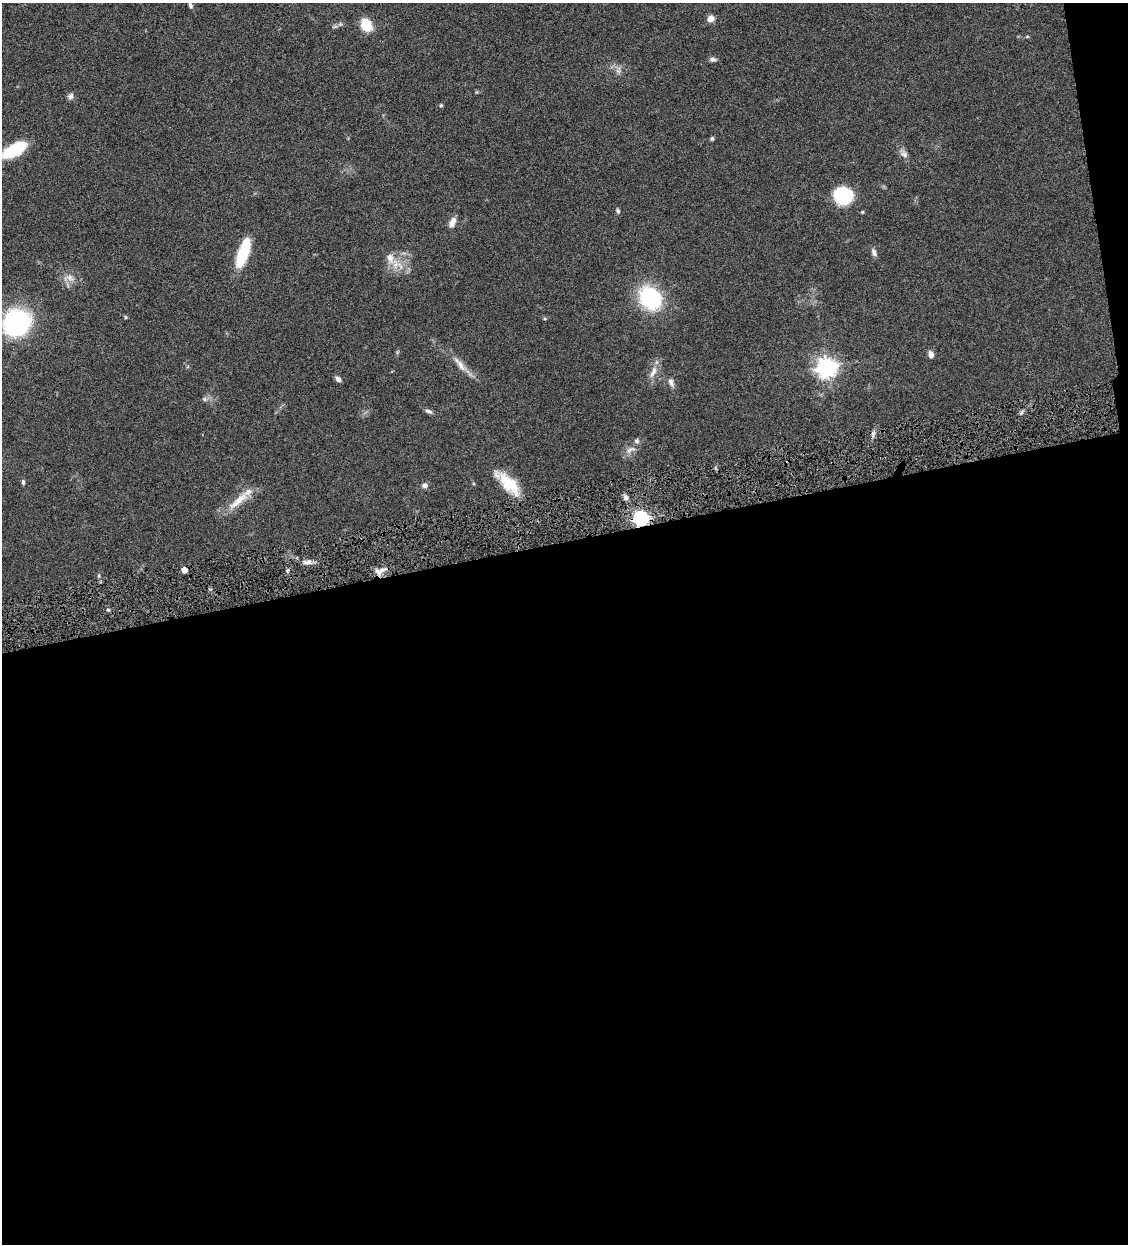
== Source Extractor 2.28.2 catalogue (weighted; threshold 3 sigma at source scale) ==
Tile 16 of 4 x 4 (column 4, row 4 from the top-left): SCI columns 3639-4764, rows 3-1244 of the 4910 x 4972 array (HDU 1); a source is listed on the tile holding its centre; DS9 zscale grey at full resolution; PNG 1130 x 1246 px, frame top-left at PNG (2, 3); no overlay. Shown black and unused: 58% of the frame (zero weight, under 4 of 8 exposures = <1% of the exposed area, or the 3 px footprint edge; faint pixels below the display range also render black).
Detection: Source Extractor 2.28.2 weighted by HDU 2 'WHT'; one run over the whole footprint, this tile lists its part. Background 0.0431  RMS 0.0036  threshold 0.0146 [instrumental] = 3 sigma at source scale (4.09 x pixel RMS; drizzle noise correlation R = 1.36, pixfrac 0.8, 0.05/0.05 arcsec/px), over >= 5 px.
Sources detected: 43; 2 inside a brighter listed object's ellipse — not listed separately; the other 41 listed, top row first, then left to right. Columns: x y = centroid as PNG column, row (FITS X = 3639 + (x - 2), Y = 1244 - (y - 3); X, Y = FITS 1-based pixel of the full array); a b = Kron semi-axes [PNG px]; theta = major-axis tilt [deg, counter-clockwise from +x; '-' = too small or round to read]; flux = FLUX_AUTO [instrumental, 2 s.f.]
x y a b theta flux
190 5 7 5 -67 0.76
711 18 8 7 - 1.8
366 25 11 9 -56 8.4
713 59 8 5 5 0.97
618 71 8 5 -33 0.89
71 96 8 7 - 1.1
441 105 5 4 - 0.41
712 138 5 4 - 0.54
15 150 25 10 29 15
904 154 10 7 -33 1.4
843 196 18 16 -6 19
618 211 7 5 -66 0.59
452 222 14 7 68 2.1
874 252 10 6 -65 1.2
243 253 24 8 71 20
390 258 15 10 -77 3.2
70 278 11 8 -50 2
650 298 25 20 -48 26
125 317 5 3 - 0.35
17 323 23 21 39 51
931 354 7 5 -82 1.7
461 365 20 7 -58 2.7
827 367 7 7 - 180
653 372 17 7 63 2.4
338 379 8 6 -48 1.1
671 382 11 6 -67 1.3
204 399 6 5 - 0.62
429 411 11 5 -21 0.91
873 433 6 5 - 0.83
630 450 17 6 30 2
23 482 7 4 -77 0.59
509 484 33 13 -48 9.8
425 485 8 6 4 1.1
626 498 6 6 - 1.1
238 501 37 9 41 5.9
641 518 6 6 - 85
308 562 11 5 7 1.5
184 570 4 4 - 2.5
380 571 17 7 16 2.2
99 576 6 4 84 0.5
108 610 4 3 - 0.48
Overlapping masked pixels (flux is a lower limit): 1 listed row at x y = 641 518
Isophote crosses this tile's border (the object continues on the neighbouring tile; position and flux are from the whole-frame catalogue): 1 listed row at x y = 15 150